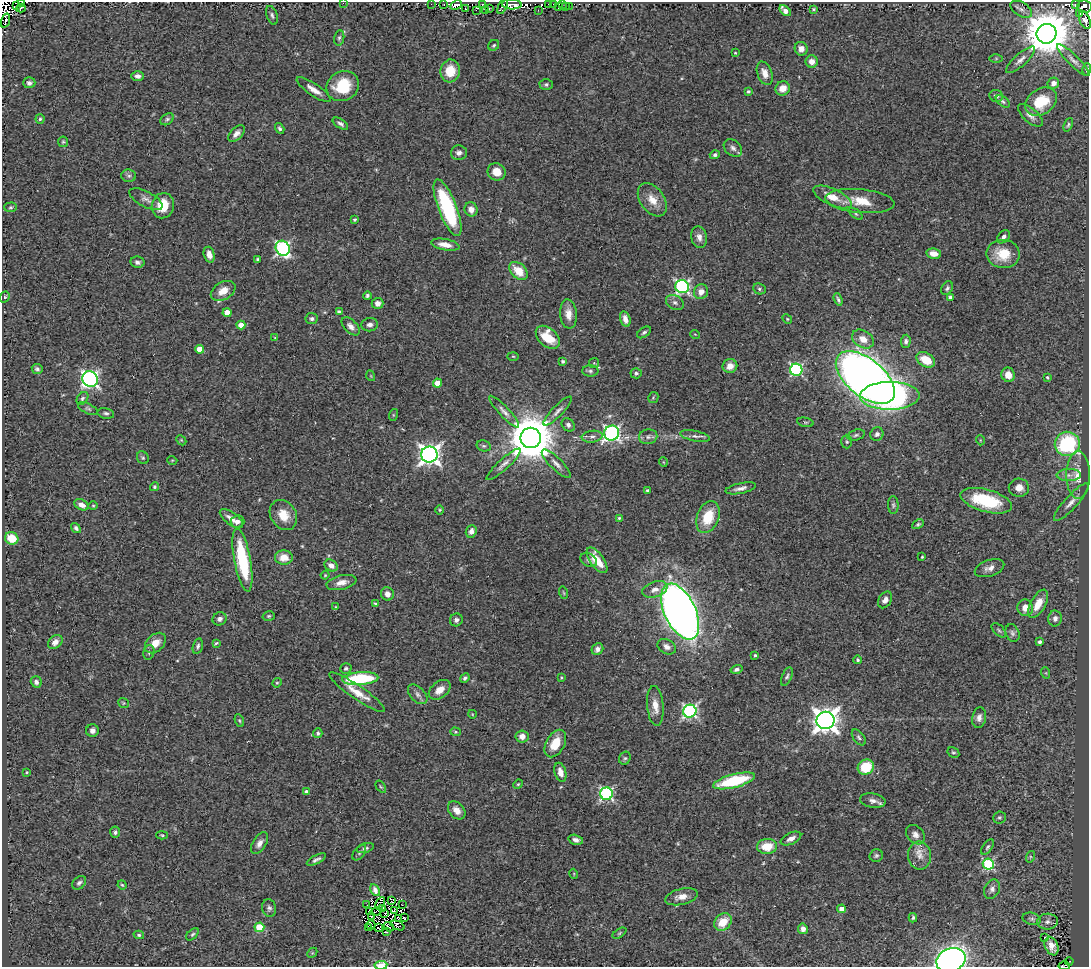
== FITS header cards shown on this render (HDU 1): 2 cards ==
NAXIS1  =                 1087
NAXIS2  =                  965

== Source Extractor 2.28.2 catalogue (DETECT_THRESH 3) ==
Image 1087 x 965 px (HDU 1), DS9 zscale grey, 1 PNG px = 1 image px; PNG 1091 x 969 px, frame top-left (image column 1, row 965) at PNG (2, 2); each listed source drawn as its Kron ellipse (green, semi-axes under 4 px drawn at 4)
Background 0.629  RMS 0.041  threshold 0.124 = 3 sigma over >= 5 px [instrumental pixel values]
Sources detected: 319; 13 with non-positive FLUX_AUTO (blend fragments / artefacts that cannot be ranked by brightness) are neither listed nor drawn; the other 306 listed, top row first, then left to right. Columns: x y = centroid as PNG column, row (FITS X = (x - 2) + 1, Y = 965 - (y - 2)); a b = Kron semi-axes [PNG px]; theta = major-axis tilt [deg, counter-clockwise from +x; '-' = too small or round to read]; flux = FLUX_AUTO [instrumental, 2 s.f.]
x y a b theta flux
22 3 3 2 - 30
343 3 2 2 - 42
431 4 2 2 - 4.5
444 4 3 2 - 5.8
482 4 3 2 - 8.9
512 4 10 5 -2 61
548 4 3 2 - 32
554 4 2 2 - 5.1
562 4 3 2 - 2.7
456 5 6 4 26 190
1075 5 4 3 - 79
17 6 2 2 - 3.1
503 6 8 3 66 32
565 6 2 2 - 2.2
569 6 2 2 - 2.1
558 7 4 2 - 12
1084 7 7 6 - 260
21 8 5 3 - 64
489 8 3 2 - 15
465 9 3 2 - 4.7
813 9 4 3 - 3.1
1021 9 12 7 -32 14
476 10 2 2 - 1.7
538 10 2 2 - 13
785 10 6 4 -46 23
485 11 3 2 - 30
1080 14 3 3 - 18
272 15 10 5 -70 7
1085 20 9 5 -66 220
5 21 7 3 73 110
1047 34 10 9 - 13000
339 38 7 5 79 6.7
494 45 6 5 - 4.7
801 49 7 6 - 18
735 53 4 3 - 2.3
996 58 6 4 0 3.7
1020 60 19 6 42 17
1073 60 22 5 -44 16
812 62 6 6 - 22
1087 69 6 4 75 3.9
450 71 11 9 82 62
765 73 12 7 -70 25
138 76 6 4 -1 11
29 83 6 5 - 8.6
1053 83 6 5 - 14
546 85 6 5 - 5.8
343 86 17 14 29 110
783 88 7 7 - 31
314 90 20 6 -34 24
748 91 4 3 - 3.9
996 96 7 6 - 9.2
1003 101 8 5 -38 5.8
1041 102 17 12 32 83
1030 115 15 7 -41 18
40 119 5 4 - 4.7
167 119 7 5 36 5.6
340 124 9 4 -33 8.5
1068 125 7 4 66 4.5
280 128 6 4 -57 5.5
236 134 10 5 45 14
63 142 5 5 - 3.8
733 148 10 7 -41 12
459 153 8 7 - 12
715 155 5 4 - 6.7
497 172 9 8 - 34
129 176 7 6 - 8
832 197 21 8 -24 42
146 199 18 7 -28 15
652 200 18 12 -54 41
860 201 34 12 -5 72
163 206 13 11 75 64
11 207 6 5 - 4.7
447 208 30 9 -69 290
471 209 7 6 - 18
856 214 8 4 -36 4.4
355 220 3 3 - 4.5
699 237 11 8 -77 18
1004 237 7 5 47 8.9
445 245 14 5 -10 27
283 248 8 6 -56 580
934 254 7 5 -10 27
1003 254 17 14 -2 68
209 255 8 5 -74 21
258 259 3 3 - 5.2
137 262 7 5 -11 8
518 271 11 7 -44 50
682 287 7 6 - 590
947 288 7 5 60 6.8
759 289 6 5 - 5.6
223 291 13 8 30 36
701 292 7 7 - 20
367 296 4 3 - 5.8
5 297 6 4 70 3.9
950 297 4 4 - 7.3
838 299 6 3 -71 5.8
675 302 9 7 -30 11
378 303 6 5 - 16
339 312 4 4 - 7.2
227 313 4 4 - 44
568 314 14 8 -84 28
311 319 6 5 - 7.8
625 319 8 5 -75 19
787 319 5 4 - 3.2
241 325 4 4 - 35
370 325 8 6 9 11
351 326 11 6 -45 15
644 332 8 4 36 5.8
695 334 5 3 - 2.2
548 337 14 9 -42 71
275 338 4 4 - 3
863 339 12 8 -32 32
906 341 6 5 - 8.3
199 349 4 4 - 38
513 356 5 3 - 3
926 360 10 7 -31 56
562 361 4 4 - 5.8
594 363 5 5 - 3.2
730 366 7 6 - 24
37 369 5 5 - 7.1
796 370 6 6 - 420
590 371 8 5 -1 7
636 373 5 5 - 6.1
1008 375 7 6 - 24
371 376 5 3 - 2.4
865 377 35 18 -39 4200
1047 377 4 3 - 4.1
90 379 8 7 - 930
437 383 4 4 - 47
890 396 30 14 1 300
653 397 6 5 - 3.9
82 398 7 5 52 6.2
88 409 11 5 -27 6.2
558 411 19 5 46 14
504 412 21 5 -47 16
106 413 8 5 -12 6.6
393 415 6 4 72 3
805 422 8 4 -12 4.4
568 425 7 6 - 8.8
612 433 8 7 - 700
877 434 7 6 - 8.1
856 435 9 5 16 6.9
695 436 15 5 -12 13
592 437 10 5 8 10
648 437 9 7 11 12
531 438 10 10 - 14000
181 440 6 4 -45 3.6
980 440 5 3 - 2.1
847 442 7 5 -89 6.1
1067 444 12 12 - 290
484 446 7 5 -14 5.4
429 455 8 8 - 1800
143 458 7 5 -58 5.1
172 460 5 3 - 2.3
663 462 5 3 - 2.1
504 464 22 5 42 16
556 464 19 6 -45 17
1069 475 12 6 1 15
1078 475 24 12 90 52
154 487 4 4 - 4.3
741 488 15 5 12 15
1019 488 10 9 - 26
647 490 3 3 - 4
986 501 26 11 -15 180
1071 502 25 6 47 22
81 505 7 5 -27 18
893 505 9 5 -89 5.8
93 506 4 4 - 2.9
440 510 5 3 - 3
283 515 16 12 -57 50
708 517 16 11 68 81
619 518 4 4 - 3.8
231 519 14 6 -36 22
237 521 7 6 - 12
918 524 6 4 27 4.5
76 528 6 4 -52 6.5
471 531 6 5 - 16
12 538 7 6 - 63
284 557 9 7 -3 36
922 557 3 2 - 2.9
242 560 32 8 -80 200
589 560 9 6 -31 8.2
597 560 15 7 -55 52
331 566 7 5 -33 17
989 568 15 8 19 19
325 575 4 4 - 2.5
341 582 15 7 13 22
655 589 13 7 19 20
564 593 6 4 -72 3.4
387 594 7 6 - 18
885 600 9 6 61 15
375 604 4 4 - 4.8
1038 604 15 7 61 45
336 607 4 3 - 2.6
1025 608 8 7 - 28
680 612 30 15 -65 3200
269 616 6 4 16 4.2
1055 618 8 7 - 14
220 619 7 6 - 10
456 620 6 6 - 9.9
999 630 9 5 -45 5.6
1012 633 9 6 -67 8.6
55 642 8 6 41 16
1040 642 4 3 - 6.4
155 643 12 8 43 31
216 643 4 3 - 3.4
198 646 8 4 75 7.1
667 647 10 7 -29 14
597 649 6 5 - 11
149 652 7 5 75 5.9
755 655 3 3 - 4.3
858 660 4 4 - 4.1
346 669 6 5 - 6.7
736 669 6 4 15 7.6
1046 673 6 4 -72 3.1
787 676 10 5 66 6.8
561 677 4 3 - 2.9
465 678 5 4 - 6.3
360 679 18 6 4 210
36 682 6 5 - 9.1
277 683 5 4 - 3.4
440 690 12 8 39 28
357 692 33 7 -35 46
418 694 12 7 -46 12
124 703 6 4 -37 3.6
655 706 20 8 -85 32
690 711 7 6 - 600
472 714 4 3 - 2.1
979 718 10 7 78 13
826 720 9 8 - 2900
239 721 6 4 -69 3.6
92 731 6 6 - 12
455 732 5 4 - 3.6
318 733 5 4 - 6.2
522 736 6 6 - 19
859 737 9 5 -52 6.8
555 743 15 9 61 56
953 753 6 5 - 4.9
625 758 7 5 61 5.8
866 767 8 7 - 88
27 772 3 3 - 3.1
560 772 10 5 -73 27
734 781 21 6 15 200
518 784 5 4 - 3.3
381 787 7 3 -54 3.6
307 792 4 4 - 15
606 794 6 6 - 470
873 801 13 7 -10 14
457 810 10 7 -48 21
999 817 6 6 - 5.3
115 832 6 5 - 7
162 835 5 4 - 3.8
915 835 11 8 -49 15
791 839 11 5 24 15
576 840 7 5 -15 11
260 843 12 6 58 16
767 846 10 7 3 62
988 847 9 4 53 6
365 848 9 4 17 6.9
359 852 9 5 53 6.1
876 856 7 6 - 5.9
920 856 14 11 -81 28
1030 857 6 4 73 3.3
316 860 10 4 28 8.7
988 864 5 5 - 320
574 874 5 3 - 2.4
79 883 8 5 45 8
122 885 5 4 - 2.8
992 889 10 7 65 12
375 890 6 4 -59 12
681 897 17 8 14 25
391 901 2 2 - 2.6
380 903 7 3 64 7.5
367 905 2 2 - 1.6
402 905 2 2 - 2.3
269 908 9 7 -81 8.8
383 909 4 3 - 0.054
842 909 4 4 - 36
376 911 5 2 - 1.7
394 911 3 2 - 1.5
369 912 3 2 - 3.6
385 913 2 2 - 3.2
372 916 3 2 - 1.6
405 918 3 2 - 3.6
913 918 5 3 - 4.5
398 919 4 3 - 2.5
1032 919 9 6 -13 7.7
723 922 10 7 45 56
1047 922 10 8 2 12
371 925 4 2 - 2.2
398 925 7 2 -22 4.4
259 927 5 5 - 120
389 927 5 2 - 0.14
368 928 3 2 - 1.6
379 928 3 2 - 4.1
803 929 5 5 - 15
386 932 3 2 - 3
619 933 8 4 34 4.1
192 934 7 4 44 5.4
139 935 5 4 - 5.1
1045 938 3 3 - 17
1051 946 10 6 -68 23
312 953 6 4 45 3.4
951 960 15 11 21 1200
1069 961 4 3 - 7.1
381 965 6 3 4 51
1064 966 6 2 -4 6.5
At the frame edge (FLAGS 8, measured only in part): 8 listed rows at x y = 22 3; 343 3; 1084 7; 1085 20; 1087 69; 951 960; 381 965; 1064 966
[13 non-positive-flux detections neither listed nor drawn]